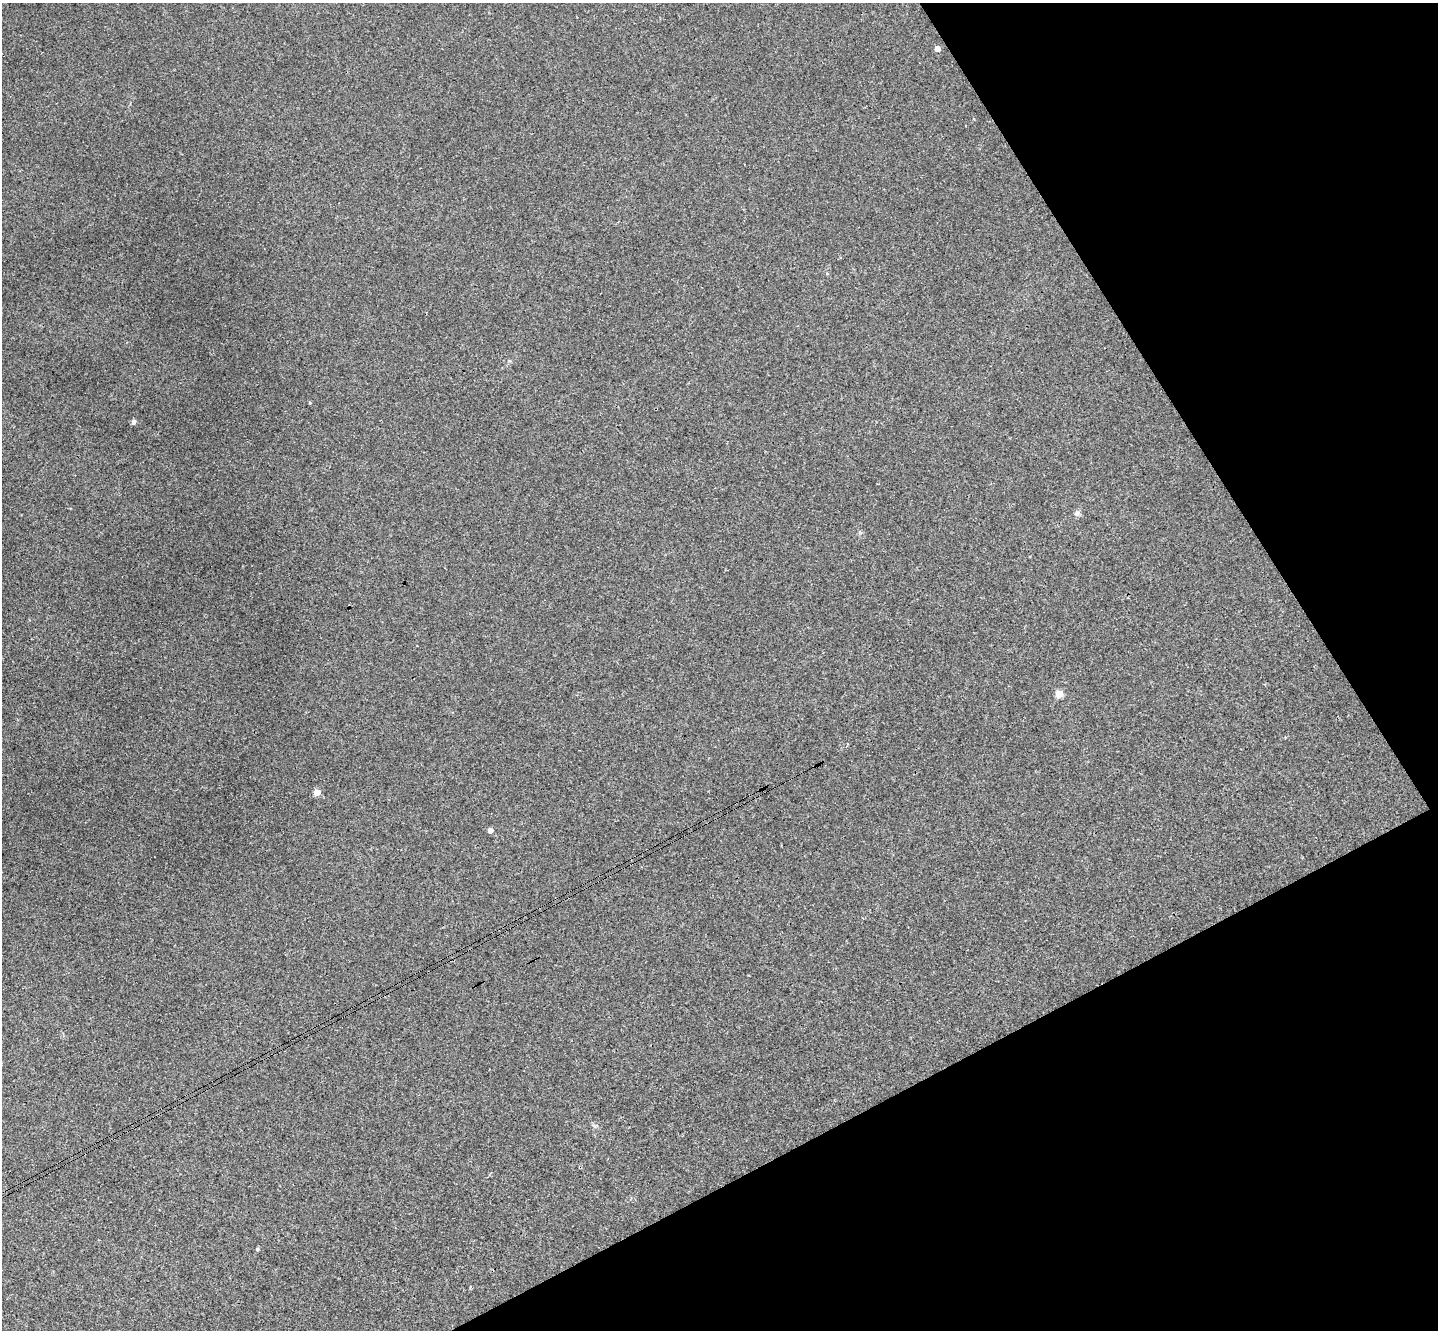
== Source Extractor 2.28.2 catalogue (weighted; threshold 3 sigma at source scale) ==
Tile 12 of 4 x 4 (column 4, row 3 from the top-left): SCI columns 4364-5799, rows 1655-2982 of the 5855 x 5828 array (HDU 1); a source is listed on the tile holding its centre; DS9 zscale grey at full resolution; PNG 1440 x 1332 px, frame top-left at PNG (2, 3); no overlay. Shown black and unused: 25% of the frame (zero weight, under 3 of 4 exposures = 6% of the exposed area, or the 3 px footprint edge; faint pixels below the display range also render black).
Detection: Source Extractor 2.28.2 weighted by HDU 2 'WHT'; one run over the whole footprint, this tile lists its part. Background 0.0089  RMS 0.0037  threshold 0.0165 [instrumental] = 3 sigma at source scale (4.5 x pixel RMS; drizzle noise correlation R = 1.50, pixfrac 1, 0.05/0.05 arcsec/px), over >= 5 px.
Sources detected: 8; all 8 listed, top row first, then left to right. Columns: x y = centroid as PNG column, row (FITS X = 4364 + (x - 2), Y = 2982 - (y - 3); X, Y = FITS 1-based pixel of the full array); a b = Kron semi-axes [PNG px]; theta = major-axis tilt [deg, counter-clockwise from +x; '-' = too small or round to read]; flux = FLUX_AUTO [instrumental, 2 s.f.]
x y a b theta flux
937 49 4 4 - 2.8
310 403 4 3 - 0.29
134 422 6 5 - 0.91
1077 513 8 7 - 1.2
1059 694 5 5 - 7.6
317 792 4 4 - 5.7
490 830 5 4 - 2
257 1249 5 4 - 0.41